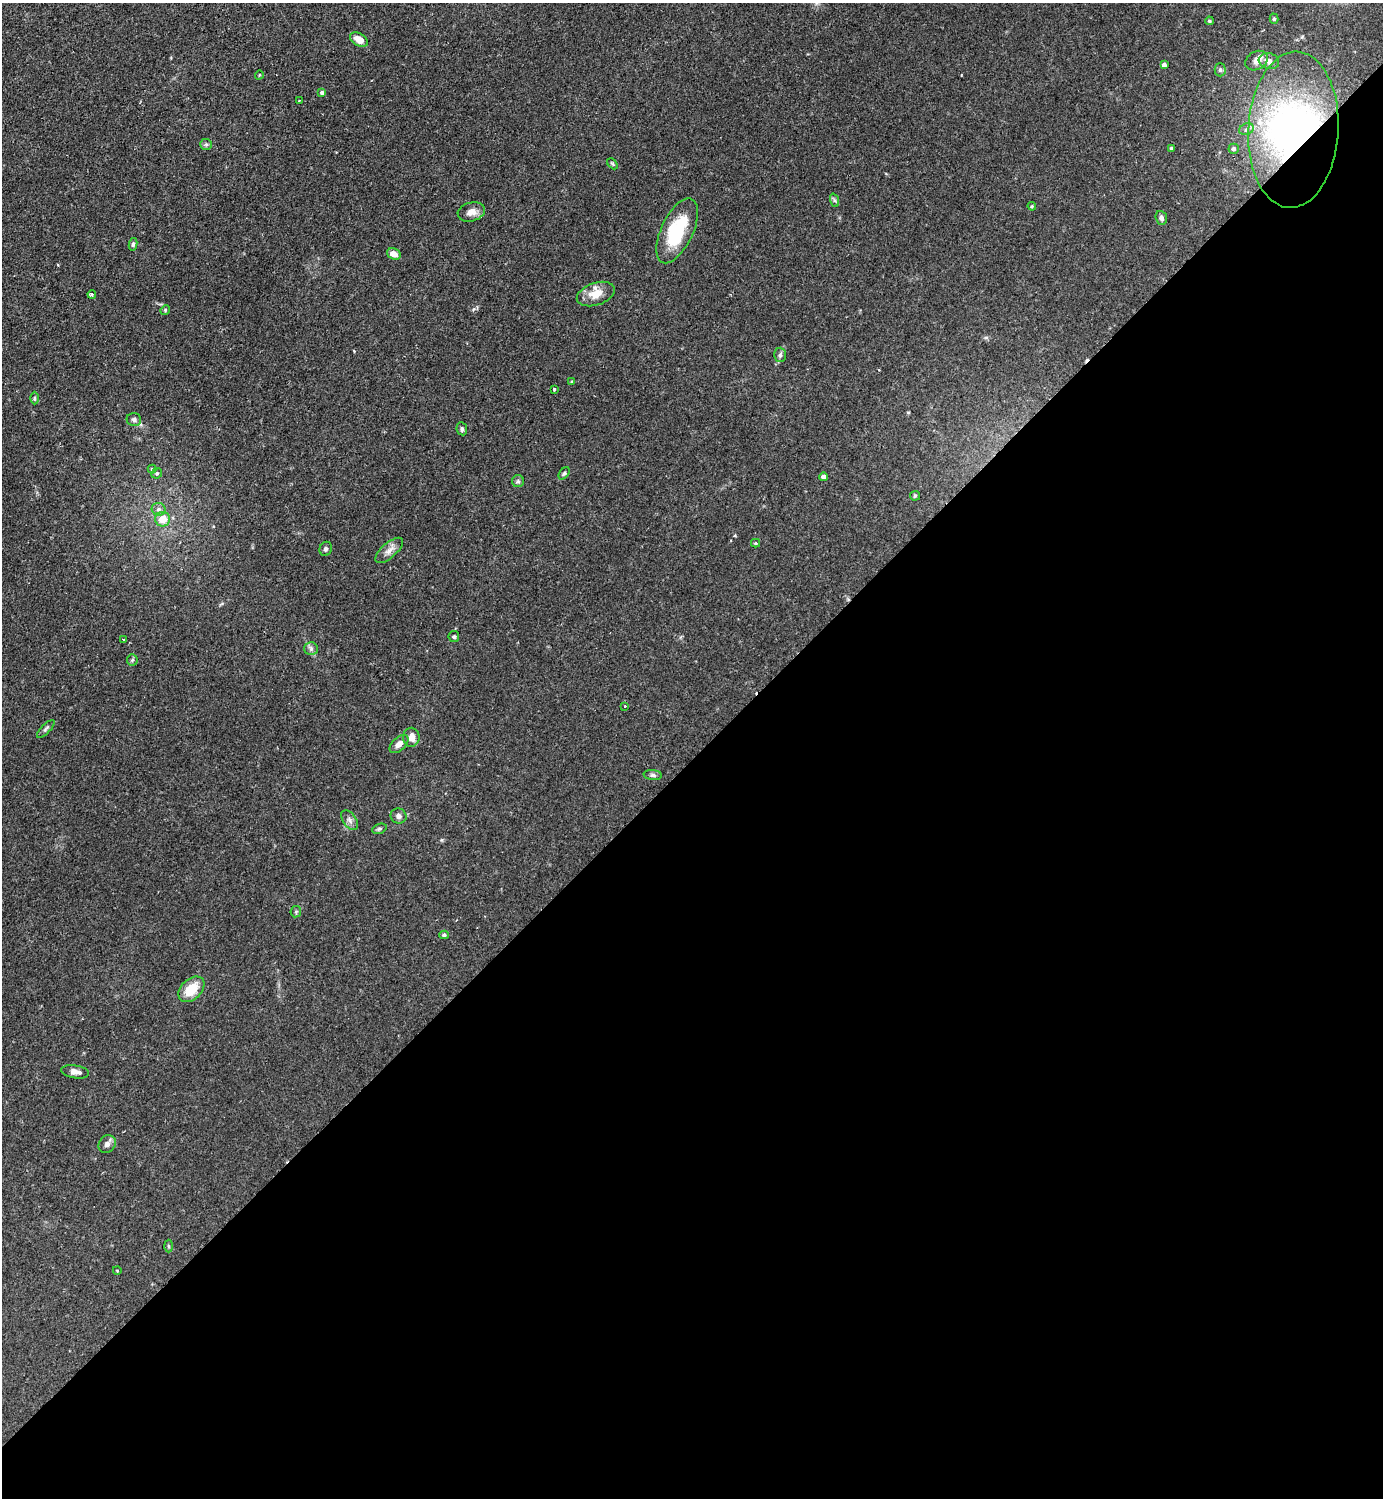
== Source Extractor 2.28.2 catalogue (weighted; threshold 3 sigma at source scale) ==
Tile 15 of 4 x 4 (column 3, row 4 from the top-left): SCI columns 2920-4300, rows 2-1497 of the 5983 x 5984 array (HDU 1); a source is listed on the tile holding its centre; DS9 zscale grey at full resolution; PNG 1385 x 1500 px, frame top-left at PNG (2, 3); each listed source drawn as its Kron ellipse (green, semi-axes under 4 px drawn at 4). Shown black and unused: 50% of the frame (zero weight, under 2 of 3 exposures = <1% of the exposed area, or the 3 px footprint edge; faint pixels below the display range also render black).
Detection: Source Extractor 2.28.2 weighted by HDU 2 'WHT'; one run over the whole footprint, this tile lists its part. Background 0.0841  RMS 0.006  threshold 0.0271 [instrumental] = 3 sigma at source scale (4.5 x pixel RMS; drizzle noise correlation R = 1.50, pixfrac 1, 0.05/0.05 arcsec/px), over >= 5 px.
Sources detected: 70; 3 inside a brighter object's white glare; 3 cosmic-ray / hot-pixel residue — neither listed nor drawn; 2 inside a brighter listed object's ellipse — not listed separately; the other 62 listed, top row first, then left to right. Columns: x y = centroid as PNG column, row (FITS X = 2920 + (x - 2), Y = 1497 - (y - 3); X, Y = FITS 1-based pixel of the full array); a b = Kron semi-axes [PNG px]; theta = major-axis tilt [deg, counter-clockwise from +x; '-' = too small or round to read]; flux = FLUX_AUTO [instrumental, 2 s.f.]
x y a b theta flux
1274 19 5 4 - 1
1209 21 4 3 - 0.71
359 39 10 6 -30 5.9
1257 61 12 9 30 4
1269 61 10 7 -16 2.9
1164 65 4 4 - 2.4
1220 70 6 5 - 1.1
259 75 4 3 - 0.44
322 93 4 4 - 1.5
299 100 3 2 - 0.8
1246 129 7 5 23 1.5
1293 130 78 45 87 160
206 144 6 5 - 1.1
1171 148 4 4 - 0.8
1234 149 5 5 - 1.7
612 164 6 4 -46 0.77
834 200 7 4 -71 1
1032 206 4 4 - 0.64
471 212 14 9 15 4.7
1161 218 7 5 -68 2
677 231 35 16 65 33
133 244 6 4 80 1.1
394 254 7 5 -22 4.3
92 294 4 3 - 1
596 294 19 11 19 8.3
165 310 5 4 - 0.62
780 355 7 6 - 1.5
572 382 4 4 - 0.85
554 389 3 3 - 1.5
34 398 6 4 89 0.91
134 420 7 6 - 1.6
462 429 6 5 - 1.4
152 469 4 4 - 0.82
157 473 5 5 - 1.1
564 473 7 4 53 1
823 477 4 4 - 1.9
518 481 6 6 - 1.2
915 496 5 5 - 0.72
159 509 7 6 - 1.9
163 519 7 7 - 7.5
755 543 4 4 - 0.65
326 549 7 6 - 1.4
389 550 17 7 41 3.9
454 637 5 5 - 0.96
124 639 3 2 - 0.66
311 649 7 6 - 1.6
132 660 5 5 - 0.98
625 706 3 3 - 0.71
46 729 11 4 46 1.3
411 737 9 8 - 4.4
399 744 11 6 43 3.2
653 775 9 5 -5 1.5
399 816 8 7 - 2.2
350 820 11 6 -54 2.4
379 829 7 5 18 1
296 912 6 5 - 0.83
444 935 4 4 - 0.99
191 989 15 10 44 14
75 1072 14 6 -9 3.3
107 1144 9 8 - 2.6
168 1246 6 4 -88 0.71
117 1270 4 3 - 0.49
Overlapping masked pixels (flux is a lower limit): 1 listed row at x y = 1293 130